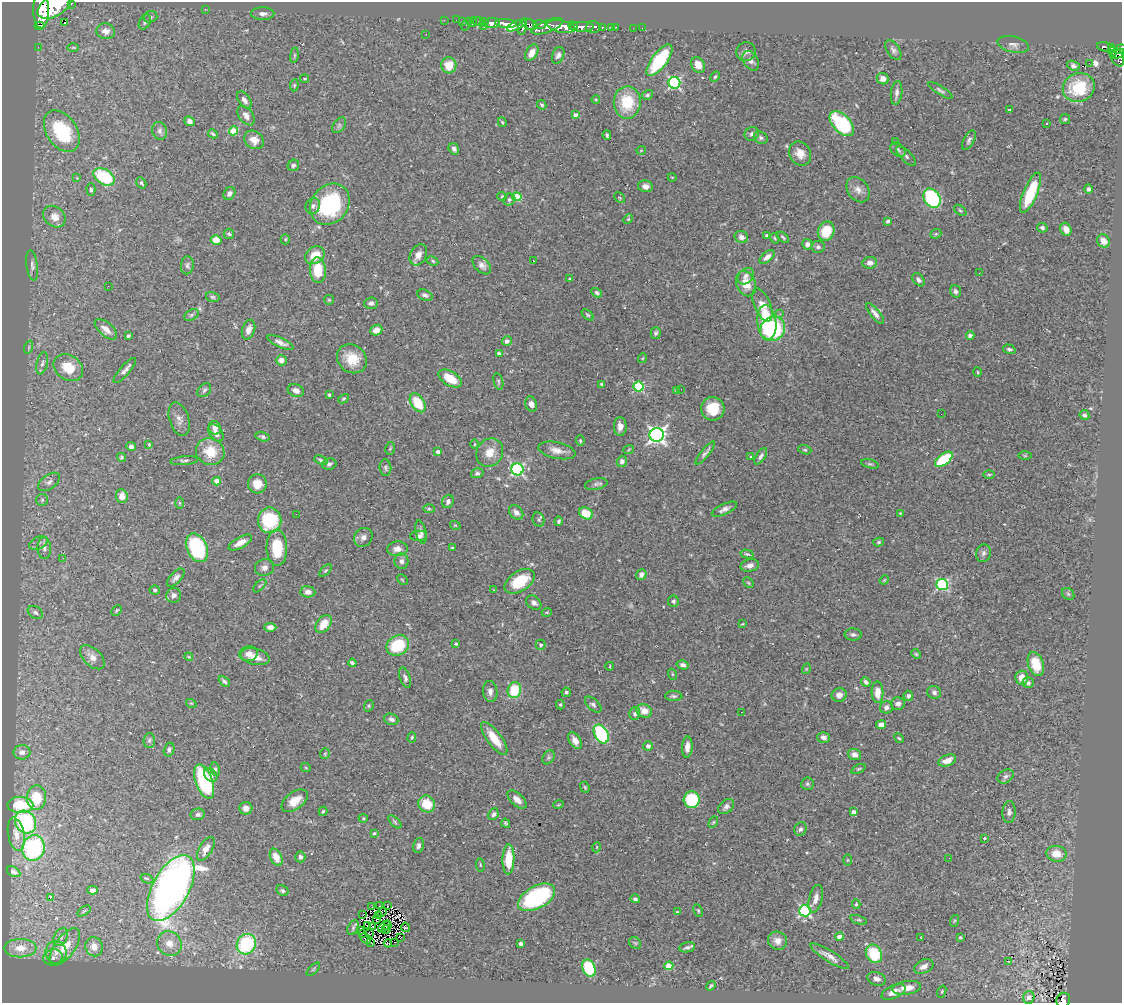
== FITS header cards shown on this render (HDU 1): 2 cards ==
NAXIS1  =                 1120
NAXIS2  =                 1001

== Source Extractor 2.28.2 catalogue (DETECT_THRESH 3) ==
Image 1120 x 1001 px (HDU 1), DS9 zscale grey, 1 PNG px = 1 image px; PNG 1124 x 1005 px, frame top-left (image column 1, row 1001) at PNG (2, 2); each listed source drawn as its Kron ellipse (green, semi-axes under 4 px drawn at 4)
Background 0.902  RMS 0.047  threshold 0.142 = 3 sigma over >= 5 px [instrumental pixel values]
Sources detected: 447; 5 with non-positive FLUX_AUTO (blend fragments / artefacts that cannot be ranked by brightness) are neither listed nor drawn; the other 442 listed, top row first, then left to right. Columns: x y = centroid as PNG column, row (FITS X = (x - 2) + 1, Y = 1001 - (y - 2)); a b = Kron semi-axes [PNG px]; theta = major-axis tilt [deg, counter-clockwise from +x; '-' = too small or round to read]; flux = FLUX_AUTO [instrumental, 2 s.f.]
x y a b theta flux
71 3 3 2 - 79
54 6 19 10 31 6800
205 9 3 2 - 8.4
41 10 18 8 -89 5400
263 14 12 6 -1 15
150 17 7 5 15 6.8
444 20 2 2 - 12
456 20 2 2 - 12
462 21 2 2 - 14
145 22 8 5 63 8.3
473 22 5 3 - 51
478 22 5 3 - 60
484 22 4 3 - 33
65 23 2 2 - 1.8
492 23 8 5 0 1300
506 23 11 4 -4 2500
467 24 7 3 63 74
529 24 8 5 -25 710
540 24 6 4 -6 420
40 26 5 2 - 10
484 26 3 2 - 18
516 26 10 4 25 720
547 26 17 6 20 1400
573 26 5 3 - 400
523 27 8 4 76 610
561 27 14 6 -11 3300
582 27 12 5 -1 1600
593 27 7 6 - 370
611 27 4 3 - 89
616 27 2 2 - 9.1
602 28 3 3 - 220
633 28 2 2 - 8.2
642 28 2 2 - 7.7
106 31 9 8 - 24
426 34 2 2 - 2.2
1013 44 16 8 -13 17
38 47 2 2 - 11
73 47 6 4 0 3.8
1106 47 9 4 -13 140
1112 48 4 3 - 190
1120 49 6 4 36 330
893 50 11 6 -56 11
746 52 10 9 - 12
1113 52 5 4 - 86
532 53 9 5 60 30
1117 54 7 3 27 290
294 55 8 4 82 4.7
558 55 9 6 67 12
1118 58 9 6 -67 440
659 60 19 7 53 210
751 61 10 7 -58 16
1089 63 3 2 - 2300
449 65 8 7 - 52
698 65 8 6 -57 34
1073 66 7 4 -19 8.5
715 77 6 4 61 4.7
305 78 4 2 - 3.4
883 79 6 5 - 19
674 83 6 6 - 450
294 85 6 4 84 4
1079 87 16 14 22 140
940 90 14 4 -32 8.6
897 93 12 5 83 15
647 95 6 4 31 5.7
596 99 4 3 - 3.6
244 100 10 5 -53 14
627 102 16 13 89 120
542 105 5 3 - 4.6
1009 109 3 2 - 3.7
575 115 4 4 - 14
246 116 11 7 -54 17
1065 119 5 5 - 4.8
190 121 5 4 - 12
502 122 5 3 - 3.8
1046 123 3 2 - 2.8
842 124 15 8 -46 280
339 125 9 5 54 7.4
62 131 23 15 -56 190
160 131 9 7 -71 11
234 131 4 4 - 81
213 134 5 3 - 5
752 134 7 6 - 9.9
607 135 5 3 - 5.3
761 138 7 5 -33 8.1
254 140 10 8 -37 28
969 140 11 5 61 9.2
895 142 2 2 - 2
454 149 6 5 - 9.3
641 150 5 3 - 2.6
898 150 8 6 -39 8.4
800 153 12 10 -56 31
906 156 13 5 -45 9.7
293 165 6 5 - 8
104 177 11 7 -32 190
672 177 4 3 - 2.2
77 178 4 4 - 3.1
141 183 6 4 -59 7.4
645 186 7 6 - 16
1088 189 5 4 - 7.3
91 190 6 4 -88 5.7
858 190 14 10 -54 22
229 193 7 5 52 11
1030 193 22 7 68 160
502 196 4 4 - 3.5
517 197 4 4 - 94
620 198 6 4 -46 4.4
932 198 10 7 -56 370
509 200 6 5 - 6.6
330 204 22 18 50 300
313 206 8 7 - 12
960 210 7 4 -39 5.1
54 217 12 10 -41 30
628 219 5 4 - 3.6
888 221 4 4 - 5.5
1042 228 5 4 - 7.8
1066 229 7 5 -64 28
826 231 10 8 67 77
229 234 5 5 - 5.2
936 234 6 4 21 4.3
767 235 3 3 - 3.8
741 237 7 6 - 18
783 237 7 4 -40 4.6
775 238 5 4 - 3.7
285 239 5 4 - 4.2
216 240 5 4 - 52
1103 241 7 6 - 29
807 244 5 5 - 10
818 247 7 6 - 9.7
315 255 10 8 32 59
418 255 11 8 62 24
767 257 9 5 40 15
433 261 6 4 -29 4.8
533 261 2 2 - 3.8
870 263 7 6 - 16
32 265 15 5 -82 12
187 265 9 6 86 8.6
482 265 11 7 -44 16
318 270 13 8 -86 84
979 273 3 2 - 2.7
746 276 9 7 45 13
570 279 4 2 - 2.7
918 280 7 5 -50 9.4
746 284 13 9 -67 40
108 286 2 2 - 2.9
955 291 6 5 - 9.5
597 293 6 4 -30 6.6
425 295 8 5 -21 8.4
213 297 7 5 -15 5.4
329 300 5 4 - 3.7
371 303 7 5 4 11
762 305 17 8 -68 51
875 313 13 4 -50 15
780 314 3 3 - 4.6
191 315 8 5 28 7
588 315 7 3 -42 4.1
767 322 17 9 -84 140
106 329 13 6 -41 26
773 329 13 11 39 280
248 330 10 6 72 21
376 330 6 5 - 25
656 333 6 5 - 6.7
970 335 4 3 - 11
128 336 4 3 - 5.5
507 341 5 5 - 12
280 342 14 5 -24 17
29 347 7 4 72 4.6
1009 349 6 4 -17 7.3
499 354 4 4 - 8.2
643 358 5 3 - 2.6
352 359 16 13 -39 65
281 360 5 5 - 20
42 363 11 5 77 11
68 368 16 12 -35 73
125 370 16 5 49 13
977 372 4 3 - 3.3
450 378 13 7 -31 66
498 381 8 4 -77 5.9
601 384 4 3 - 4
639 387 5 5 - 250
681 389 2 2 - 3.1
204 390 8 5 45 7.5
676 390 4 2 - 2.3
296 391 8 6 -22 17
329 395 3 3 - 5.2
343 399 6 4 29 4.3
418 403 10 6 -56 97
531 404 8 6 -71 17
713 409 12 11 - 75
941 414 2 2 - 2
1084 415 5 4 - 11
179 419 17 9 -72 20
620 426 9 6 -89 21
215 428 7 6 - 19
216 433 10 6 -51 19
657 435 7 7 - 1200
263 437 7 4 -16 7.9
580 441 5 4 - 4.5
149 444 4 4 - 3.1
475 444 5 3 - 3.1
131 447 5 4 - 14
390 449 6 4 77 4.1
629 449 5 3 - 3.2
557 450 19 8 -12 27
805 450 7 4 -18 4.8
210 452 14 13 - 72
438 452 4 4 - 13
490 452 15 12 57 42
705 453 14 3 50 9.4
761 456 9 4 57 9.2
1025 456 6 4 0 3.7
121 457 4 4 - 5.1
751 457 3 3 - 10
944 459 10 5 38 190
321 460 7 4 -22 6.9
184 461 14 4 5 8.3
622 461 6 5 - 11
329 464 7 5 15 7.7
870 464 9 4 -14 5
385 468 8 6 -84 7.3
517 469 6 6 - 480
477 473 6 4 17 7
989 475 6 4 0 4
217 481 4 3 - 34
49 482 12 7 35 14
257 484 9 9 - 36
596 484 11 5 10 9.6
122 496 7 6 - 23
42 500 6 6 - 6
448 501 7 5 69 10
180 503 6 4 -89 3.7
429 509 6 4 -2 4.7
724 509 14 5 24 14
516 512 8 6 -47 17
586 513 7 5 -30 63
900 513 3 2 - 2.6
296 514 2 2 - 69
270 520 13 11 90 200
539 520 7 5 -68 6.6
559 521 5 4 - 6.4
455 525 5 3 - 2.9
421 532 12 5 -77 11
418 536 8 5 4 11
363 537 10 8 48 15
879 542 5 4 - 4.4
38 543 10 6 27 10
240 543 13 5 29 32
44 548 11 6 -86 13
197 548 15 10 -64 270
277 548 18 10 -89 110
452 548 3 3 - 3
397 549 10 7 3 23
983 553 9 7 74 11
747 554 6 4 -14 5.1
63 558 3 2 - 4.3
401 561 8 7 - 12
750 565 9 6 13 15
264 567 9 8 - 15
326 571 7 3 44 4.8
641 575 6 5 - 14
176 578 11 5 47 12
402 580 6 3 -44 3.6
884 580 5 4 - 2.8
520 581 17 10 32 120
748 583 6 3 -45 3.7
942 584 6 5 - 370
260 586 8 3 45 4.2
155 590 5 4 - 6.4
493 590 3 2 - 3.6
308 592 7 5 -4 17
1068 594 7 5 -44 5.9
174 595 7 7 - 14
673 601 5 5 - 5.5
534 603 8 6 -41 14
117 610 6 3 45 3.7
35 612 8 6 -33 10
547 612 5 3 - 3
324 624 10 6 53 44
742 624 3 3 - 2.6
270 627 6 4 -3 17
853 635 8 6 -4 7.8
456 644 3 3 - 4.3
398 645 12 9 30 140
541 645 5 5 - 5.8
249 654 9 7 14 18
916 654 5 4 - 4
92 657 15 8 -44 26
189 657 4 3 - 2.9
255 657 15 8 -14 33
352 663 4 3 - 8.1
1036 664 12 7 -72 72
683 665 6 4 -15 11
610 666 4 2 - 2
806 669 5 3 - 2.8
672 674 5 3 - 3.3
405 678 11 5 -71 9.3
1022 678 7 6 - 33
224 681 6 4 -44 7.8
866 682 5 3 - 8.8
1028 683 5 5 - 6.7
514 690 8 6 77 110
490 691 10 7 -82 16
566 692 4 4 - 5.5
877 692 11 6 -88 38
934 692 7 6 - 10
839 695 7 6 - 16
674 696 9 5 -1 7.3
908 696 5 5 - 10
191 703 5 3 - 2.7
898 703 7 6 - 14
560 705 5 4 - 4.1
593 705 10 5 -43 9.3
369 706 6 4 71 4.4
886 707 6 6 - 11
644 711 8 6 -25 32
741 712 2 2 - 2.1
635 714 6 5 - 8.5
391 719 7 5 -20 9.5
881 725 5 4 - 29
601 734 10 6 -61 300
412 737 5 4 - 4.6
823 737 6 5 - 13
494 738 19 7 -54 62
899 738 5 4 - 3.8
149 740 7 5 87 7.5
575 741 9 5 -57 20
648 746 5 5 - 11
687 747 10 5 87 20
169 750 7 5 75 7.3
22 752 8 7 - 18
325 754 5 5 - 4.3
854 754 7 5 -20 15
548 757 7 5 55 5.6
947 761 9 5 20 29
306 768 5 3 - 2.7
215 769 7 4 -80 6.2
858 769 7 4 26 5
211 775 7 5 -48 16
1006 776 8 6 32 9.6
204 781 18 8 -70 260
807 784 6 6 - 6.8
585 787 6 4 -69 4.4
36 798 12 9 85 78
517 799 12 6 -42 19
692 800 8 8 - 170
295 801 15 8 37 39
427 804 9 8 - 72
20 805 13 8 -1 110
558 805 5 3 - 2.8
726 807 9 6 41 11
246 808 6 6 - 18
323 811 5 3 - 3.7
854 812 4 3 - 13
1009 812 11 6 87 12
198 814 7 5 11 9.7
493 814 6 4 62 9
363 818 4 4 - 3.5
26 822 12 10 -54 280
395 822 8 3 -46 5.1
713 822 6 4 59 4.3
506 823 5 3 - 4.2
800 829 7 6 - 8.2
374 833 4 3 - 4
16 834 17 8 -79 26
984 838 4 3 - 4.4
419 845 7 5 76 10
597 847 5 3 - 2.8
33 848 13 11 73 350
206 849 13 6 58 25
1056 854 10 8 -11 42
276 857 9 5 -64 41
300 857 5 5 - 12
949 858 2 2 - 1.8
508 859 15 6 88 86
847 860 5 4 - 2.8
480 865 7 3 -82 3.6
13 872 7 4 -28 8.4
147 879 7 4 -20 7.3
171 888 36 18 61 1900
92 890 5 4 - 13
282 891 6 5 - 7.4
537 897 20 11 29 360
50 898 3 2 - 32
635 899 5 3 - 6.5
816 899 14 6 75 20
856 904 4 4 - 4.3
380 906 2 2 - 4.3
387 906 3 2 - 2.8
372 907 3 2 - 6
84 911 7 3 32 3.4
698 911 6 4 -63 4.5
805 911 6 5 - 420
382 912 5 2 - 0.41
677 912 4 3 - 3
363 915 2 2 - 3.1
378 915 3 2 - 3.1
376 919 3 2 - 3.6
859 920 8 4 -20 5.3
954 921 6 4 71 3.9
367 925 2 2 - 2.9
387 925 4 2 - 2.2
384 926 7 2 42 0.41
372 927 3 2 - 1.5
406 927 5 4 - 13
353 928 8 5 65 6.3
386 929 4 3 - 4.8
361 930 3 2 - 12
362 933 4 3 - 3.1
369 934 3 2 - 2.8
61 937 9 6 60 12
839 937 4 4 - 31
921 937 3 2 - 2.3
960 937 4 4 - 3.7
366 938 6 2 -41 38
400 938 2 2 - 280
778 941 10 9 - 22
370 942 3 3 - 24
395 942 2 2 - 0.22
388 943 4 3 - 1.6
635 943 6 5 - 5.3
169 944 13 12 - 38
246 944 10 9 - 250
521 944 4 4 - 8.8
65 947 22 10 54 61
94 947 10 8 -69 31
687 947 8 5 11 8.4
20 948 16 9 0 41
56 952 11 10 - 27
874 954 9 7 -60 150
830 956 22 5 -32 23
53 957 10 7 18 12
1008 961 4 2 - 11
669 966 4 4 - 95
924 966 10 6 24 21
589 968 9 6 -69 160
313 969 8 3 45 3.8
877 979 9 6 -19 16
711 986 5 3 - 5.3
907 988 14 6 8 42
893 992 13 6 24 28
942 992 6 4 71 4.1
1029 997 6 5 - 10
1063 1000 7 6 - 93
At the frame edge (FLAGS 8, measured only in part): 5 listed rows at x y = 71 3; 54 6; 41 10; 1120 49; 1063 1000
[5 non-positive-flux detections neither listed nor drawn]